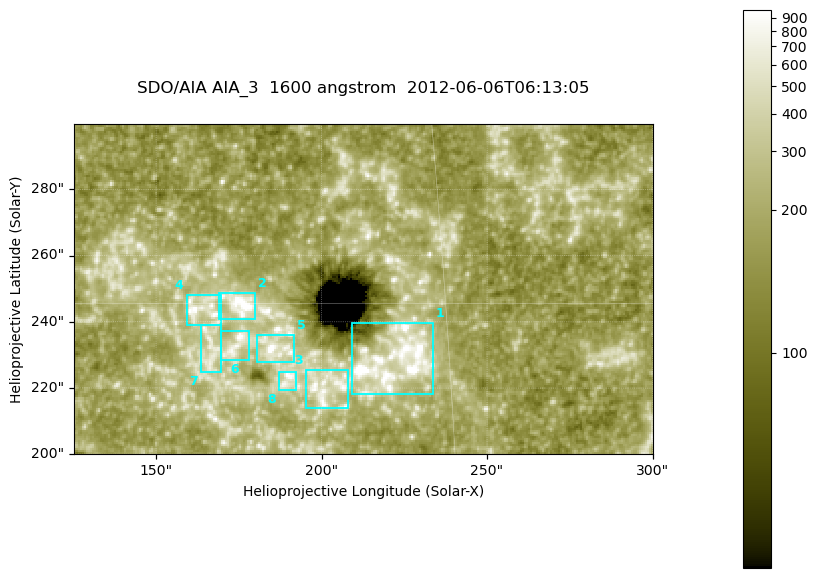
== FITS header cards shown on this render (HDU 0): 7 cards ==
TELESCOP= 'SDO/AIA '
INSTRUME= 'AIA_3   '
WAVELNTH=                 1600
WAVEUNIT= 'angstrom'
DATE-OBS= '2012-06-06T06:13:05.12'
CTYPE1  = 'HPLN-TAN'
CTYPE2  = 'HPLT-TAN'

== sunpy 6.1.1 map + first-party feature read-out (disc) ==
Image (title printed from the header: SDO/AIA AIA_3  1600 angstrom  2012-06-06T06:13:05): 287 x 164 px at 0.609 arcsec/px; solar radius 946 arcsec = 1552 px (partial field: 0.6% of the solar disc is inside the frame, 100% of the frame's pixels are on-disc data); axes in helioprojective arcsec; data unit not stated in the header (colour bar unlabelled)
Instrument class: DISC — disc imager (sunpy class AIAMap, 1600 A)
Bright regions (active regions / flare kernels): reference = the on-disc median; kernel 3 px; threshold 5 sigma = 318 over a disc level ~180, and >= 1.15x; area >= 47 px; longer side >= 3 px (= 1.8 arcsec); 8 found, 8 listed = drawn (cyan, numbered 1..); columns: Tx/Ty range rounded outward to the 2 arcsec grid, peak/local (2 s.f.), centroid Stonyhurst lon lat
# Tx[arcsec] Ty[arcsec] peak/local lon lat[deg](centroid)
1 208..234 218..240 17 +14 +14
2 168..180 240..250 11 +11 +15
3 194..208 214..226 4.8 +13 +13
4 158..170 238..248 5.3 +10 +15
5 180..192 228..236 7.1 +12 +14
6 168..178 228..238 5.1 +11 +14
7 162..170 224..240 3.5 +10 +14
8 186..192 218..226 4.9 +12 +14